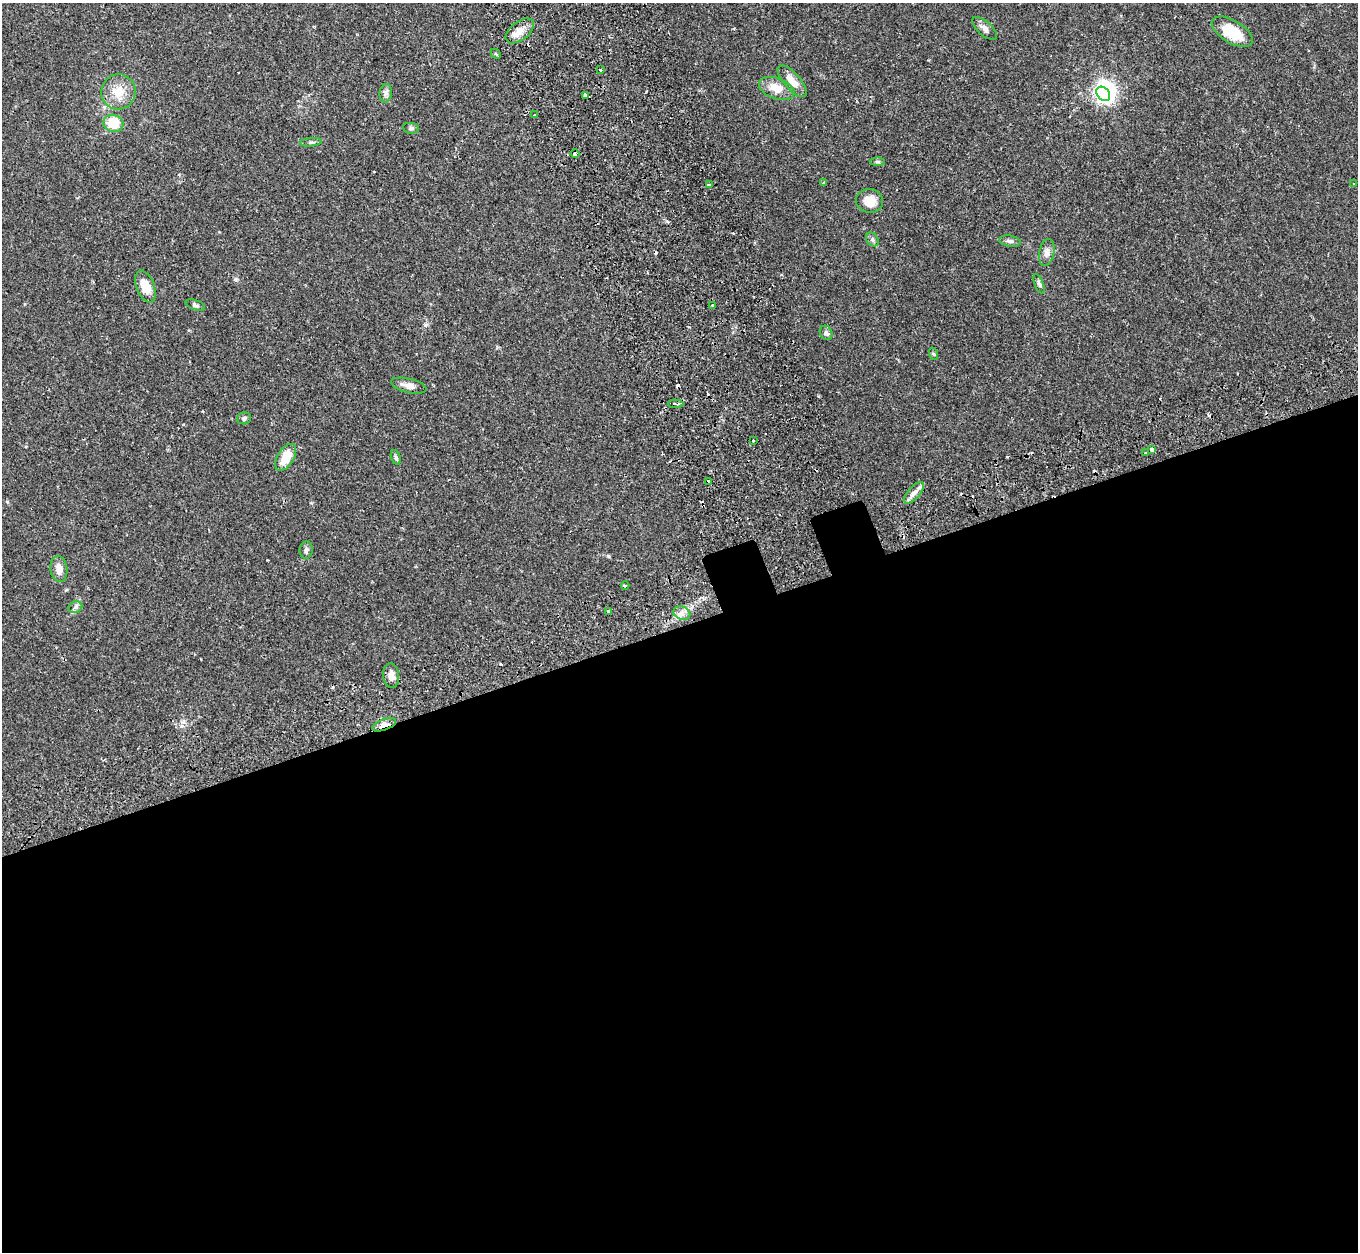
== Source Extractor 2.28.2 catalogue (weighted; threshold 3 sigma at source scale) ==
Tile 15 of 4 x 4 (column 3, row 4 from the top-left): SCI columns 2786-4141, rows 183-1432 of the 5572 x 5527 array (HDU 1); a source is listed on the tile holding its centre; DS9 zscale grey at full resolution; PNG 1360 x 1254 px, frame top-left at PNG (2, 3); each listed source drawn as its Kron ellipse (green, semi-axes under 4 px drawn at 4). Shown black and unused: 51% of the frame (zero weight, under 2 of 3 exposures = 4% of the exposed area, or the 3 px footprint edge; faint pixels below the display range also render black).
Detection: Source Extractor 2.28.2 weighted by HDU 2 'WHT'; one run over the whole footprint, this tile lists its part. Background 0.082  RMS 0.0059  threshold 0.0265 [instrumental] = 3 sigma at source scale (4.5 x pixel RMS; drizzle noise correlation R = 1.50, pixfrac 1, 0.05/0.05 arcsec/px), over >= 5 px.
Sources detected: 56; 1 inside a brighter object's white glare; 7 cosmic-ray / hot-pixel residue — neither listed nor drawn; the other 48 listed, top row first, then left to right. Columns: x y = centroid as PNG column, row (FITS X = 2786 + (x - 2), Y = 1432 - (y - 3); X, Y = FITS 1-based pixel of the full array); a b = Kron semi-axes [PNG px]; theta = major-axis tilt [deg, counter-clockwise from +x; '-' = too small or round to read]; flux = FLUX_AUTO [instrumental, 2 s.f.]
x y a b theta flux
984 28 15 7 -41 3.1
520 31 16 9 38 5.2
1232 32 23 11 -31 17
496 54 6 4 -44 0.72
601 70 3 3 - 1.6
792 81 20 8 -49 7.1
777 89 18 10 -20 8.1
118 92 17 17 - 9.8
386 93 9 6 84 1.8
1103 94 8 6 -47 170
585 95 4 3 - 3.3
534 115 2 2 - 0.57
113 123 10 8 -17 15
411 128 8 5 -8 1.1
311 142 11 3 5 1.1
575 154 4 4 - 1.6
877 162 7 4 0 0.89
824 183 4 3 - 0.67
1354 184 4 2 - 0.41
709 185 4 2 - 0.56
870 201 13 12 - 8.2
872 240 7 5 -54 1.4
1010 241 11 5 -9 1.7
1047 252 14 7 78 3.1
1039 284 10 4 -70 1.2
145 287 17 9 -69 10
195 305 10 5 -19 1.3
713 305 3 3 - 1.2
826 333 7 6 - 1.5
934 354 6 4 -70 0.77
409 386 18 7 -13 3.8
676 404 7 3 0 2.2
244 418 7 6 - 1.5
753 441 3 3 - 1.4
1152 450 4 3 - 11
1145 453 3 3 - 0.61
286 457 15 8 58 11
396 457 7 4 -71 1
708 481 3 3 - 1.5
914 493 13 6 48 3.3
306 550 9 6 83 1.6
59 569 13 8 -81 4.6
625 586 4 3 - 0.65
75 607 7 5 22 1.8
609 611 4 3 - 0.87
682 613 9 6 -21 2.7
391 676 12 8 -83 4.8
384 725 12 5 20 3.8
Overlapping masked pixels (flux is a lower limit): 1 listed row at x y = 384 725
Unlisted compact peaks at least as high as the median listed source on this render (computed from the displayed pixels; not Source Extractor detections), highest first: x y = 608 556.